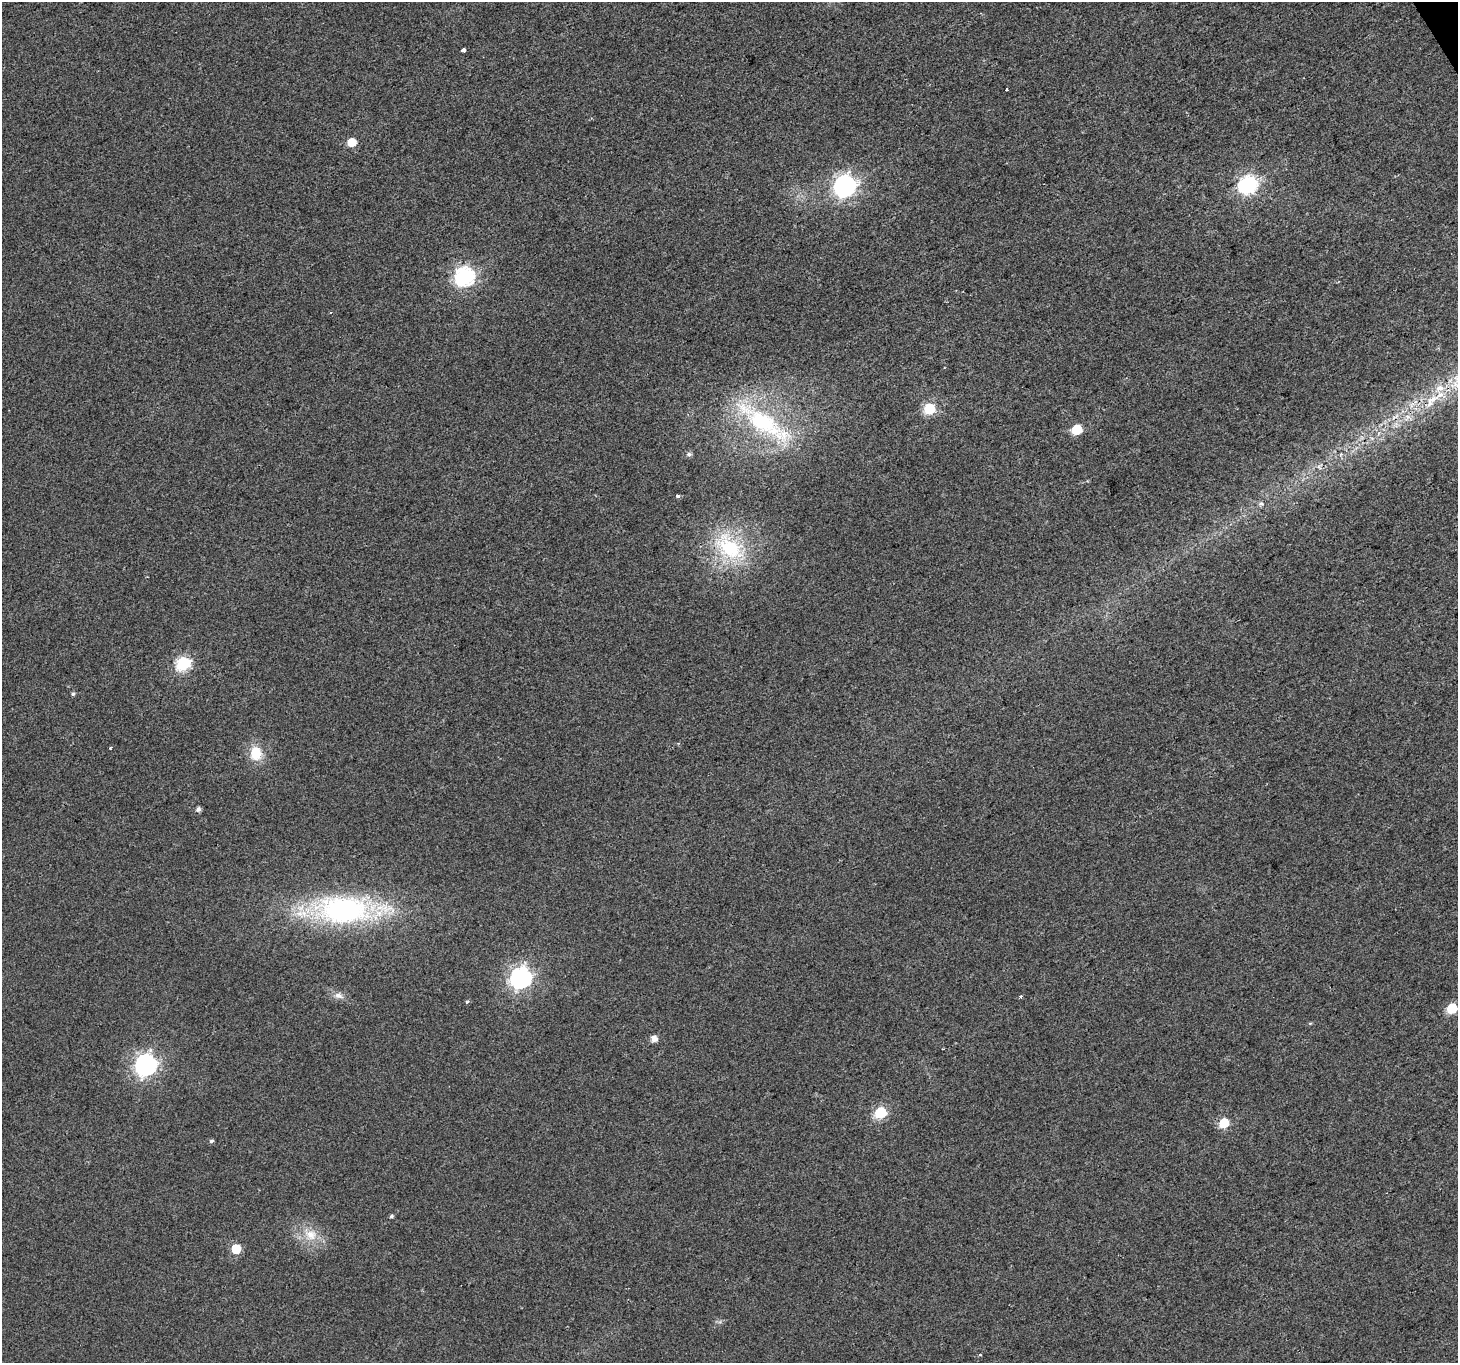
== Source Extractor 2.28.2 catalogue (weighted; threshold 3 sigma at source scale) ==
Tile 10 of 4 x 4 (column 2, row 3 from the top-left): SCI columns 1460-2915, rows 1530-2890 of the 5826 x 5719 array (HDU 1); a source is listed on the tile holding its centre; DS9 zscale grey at full resolution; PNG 1460 x 1365 px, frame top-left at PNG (2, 2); no overlay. Shown black and unused: <1% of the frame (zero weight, under 2 of 3 exposures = <1% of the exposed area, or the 3 px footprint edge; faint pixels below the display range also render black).
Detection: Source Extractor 2.28.2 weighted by HDU 2 'WHT'; one run over the whole footprint, this tile lists its part. Background 0.00812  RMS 0.0055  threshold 0.0249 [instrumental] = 3 sigma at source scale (4.5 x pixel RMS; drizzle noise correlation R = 1.50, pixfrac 1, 0.0396/0.0396 arcsec/px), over >= 5 px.
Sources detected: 38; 1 inside a brighter listed object's ellipse — not listed separately; the other 37 listed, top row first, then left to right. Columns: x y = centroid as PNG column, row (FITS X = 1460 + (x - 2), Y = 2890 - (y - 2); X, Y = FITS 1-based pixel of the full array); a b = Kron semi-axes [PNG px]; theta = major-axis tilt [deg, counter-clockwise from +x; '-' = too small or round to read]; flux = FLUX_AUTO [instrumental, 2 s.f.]
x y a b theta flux
463 50 4 3 - 4.2
1006 89 3 2 - 0.72
351 142 6 6 - 11
1248 185 9 8 - 130
844 186 9 8 - 270
464 276 8 8 - 160
1431 401 27 10 45 12
1411 405 7 4 70 1.6
929 409 6 6 - 42
1407 417 10 7 48 3.3
764 422 81 23 -34 60
1077 430 6 6 - 23
689 454 7 5 25 1.4
1319 467 8 3 -44 1
678 496 3 3 - 1.5
1261 504 6 4 18 0.95
730 547 50 29 -37 43
183 663 7 7 - 75
73 694 5 5 - 0.9
110 748 3 2 - 0.57
256 753 18 14 -84 12
198 809 6 5 - 1.8
343 910 60 31 -1 120
520 978 9 8 - 230
338 995 13 8 -20 3.3
1021 996 3 3 - 2.9
467 1002 5 4 - 0.82
1452 1008 6 6 - 20
654 1039 6 6 - 4.2
146 1065 9 8 - 250
880 1113 7 6 - 42
1224 1123 6 6 - 20
211 1141 5 4 - 1.1
391 1216 6 4 28 0.93
310 1235 20 14 -26 11
236 1249 6 6 - 18
980 1355 4 3 - 0.59